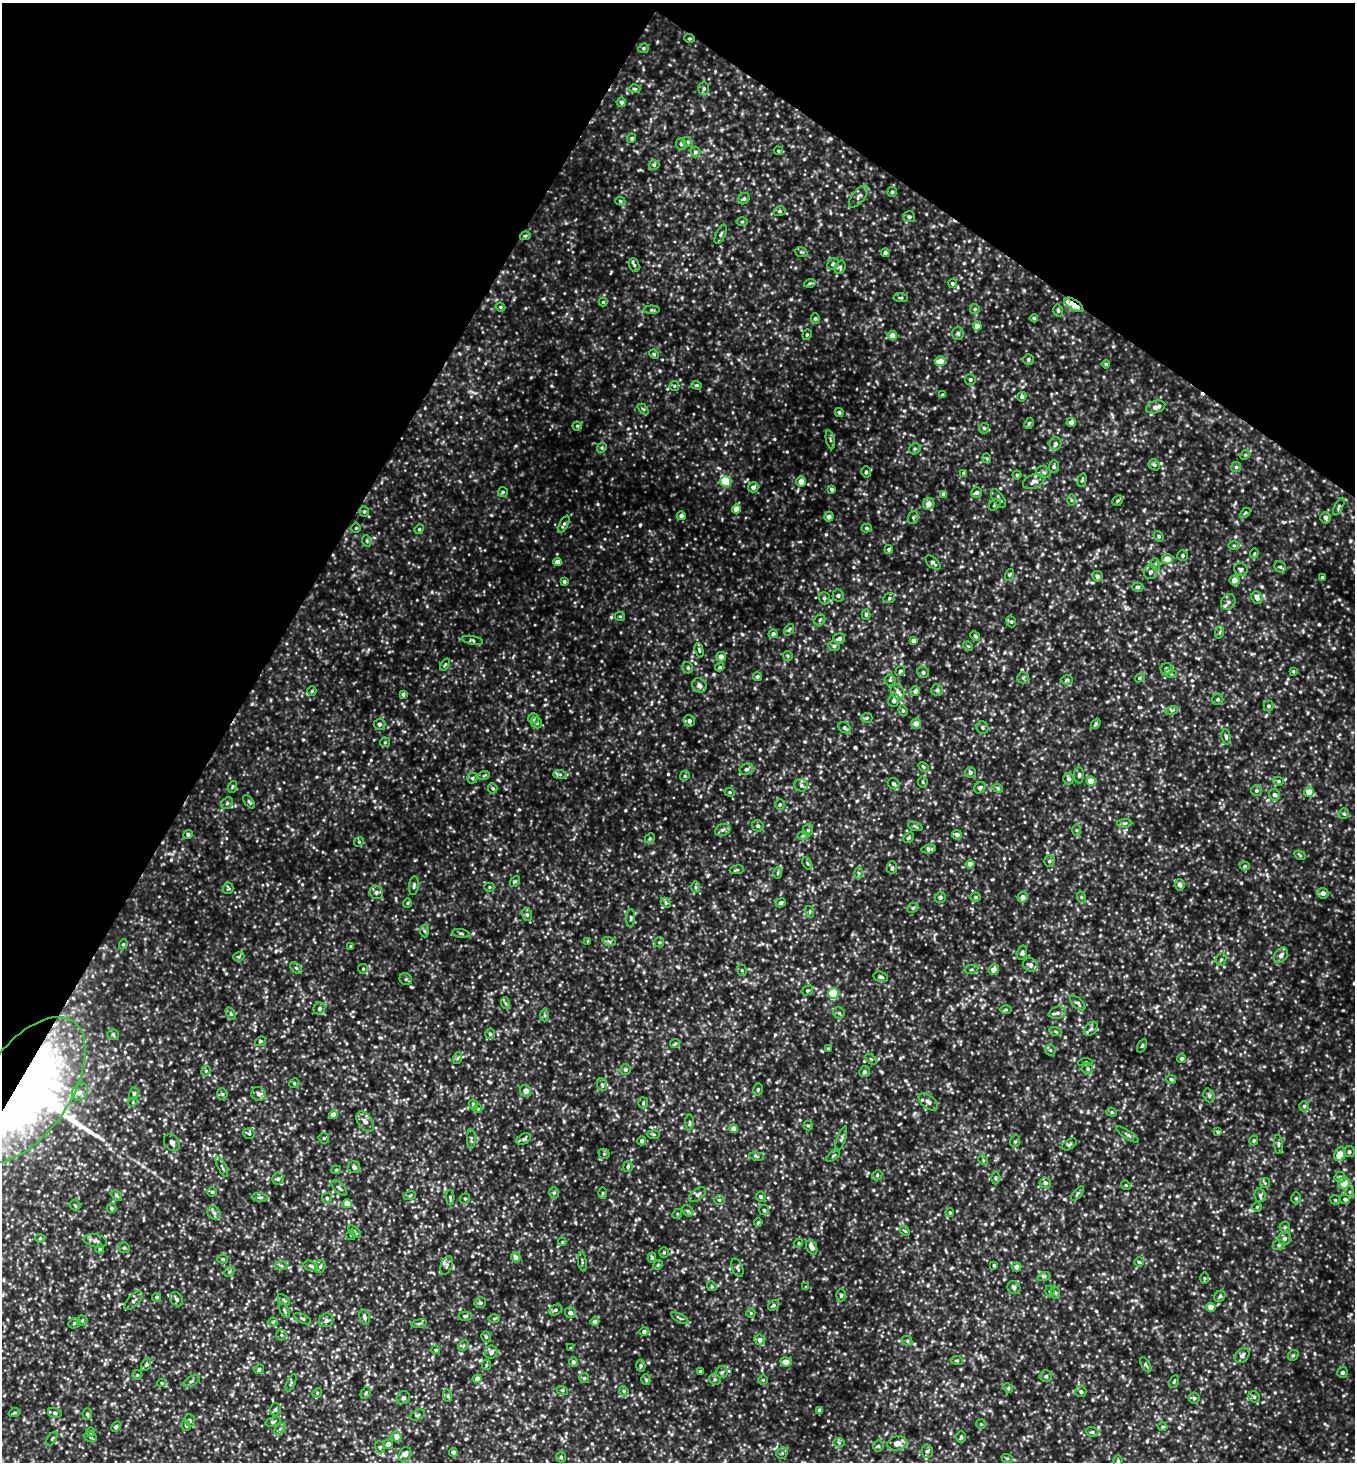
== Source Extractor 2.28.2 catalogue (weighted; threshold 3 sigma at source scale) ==
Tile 2 of 4 x 4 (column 2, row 1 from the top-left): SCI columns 1646-2998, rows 4385-5844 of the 5857 x 5850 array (HDU 1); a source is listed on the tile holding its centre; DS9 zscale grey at full resolution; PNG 1357 x 1464 px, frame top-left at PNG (2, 3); each listed source drawn as its Kron ellipse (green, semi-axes under 4 px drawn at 4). Shown black and unused: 27% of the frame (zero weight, under 3 of 4 exposures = <1% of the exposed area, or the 3 px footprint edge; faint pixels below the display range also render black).
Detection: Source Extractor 2.28.2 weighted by HDU 2 'WHT'; one run over the whole footprint, this tile lists its part. Background 0.137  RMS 0.028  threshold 0.125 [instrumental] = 3 sigma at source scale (4.5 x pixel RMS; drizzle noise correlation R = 1.50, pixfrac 1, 0.05/0.05 arcsec/px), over >= 5 px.
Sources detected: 830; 1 cosmic-ray / hot-pixel residue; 1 long thin detection or spike segment (spike, bleed or trail) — neither listed nor drawn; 9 inside a brighter listed object's ellipse — not listed separately; of the other 819, all 500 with FLUX_AUTO >= 3.28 (the completeness limit of this list) listed and drawn (319 fainter detections not listed), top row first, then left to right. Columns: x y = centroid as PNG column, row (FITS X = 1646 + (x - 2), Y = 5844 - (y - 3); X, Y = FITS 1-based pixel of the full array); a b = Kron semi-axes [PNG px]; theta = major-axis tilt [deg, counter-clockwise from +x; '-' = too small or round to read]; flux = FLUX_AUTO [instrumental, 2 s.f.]
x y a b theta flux
689 38 5 3 - 3.5
643 48 5 4 - 4.1
635 89 5 3 - 3.5
704 89 7 5 89 6
621 102 5 4 - 6
632 138 4 4 - 4.8
688 142 5 4 - 3.3
681 144 6 5 - 5.2
778 151 5 4 - 3.3
695 152 5 5 - 6.2
654 165 5 5 - 4
892 192 5 4 - 4.7
858 197 13 6 53 10
744 199 6 5 - 4.6
620 201 5 4 - 4
780 211 6 5 - 5.4
909 217 6 5 - 7.2
742 221 6 4 1 3.3
721 234 10 4 64 6
525 236 5 4 - 4
801 252 6 5 - 4.5
885 253 4 4 - 11
833 264 6 5 - 5.7
634 265 7 5 -66 5.4
840 267 7 5 71 5
810 283 6 3 17 3.9
952 283 5 4 - 4.3
901 298 7 4 -4 4.2
603 302 4 4 - 3.3
1074 305 11 5 -34 99
500 307 5 4 - 3.7
975 309 5 4 - 3.5
652 310 8 4 1 4.3
1058 310 6 4 -75 5
1034 318 4 4 - 3.6
815 319 5 4 - 5
977 326 4 4 - 17
958 333 6 5 - 6
807 335 5 4 - 3.9
892 336 4 4 - 24
654 354 5 4 - 3.6
1028 359 5 5 - 5.7
940 361 5 5 - 28
1106 364 4 4 - 3.7
970 380 5 5 - 5.6
697 385 5 4 - 3.8
674 386 5 4 - 3.6
942 395 4 3 - 5.4
1022 397 5 4 - 4.1
1156 407 10 6 19 15
643 409 6 4 -44 3.5
839 413 4 4 - 4.6
1071 422 4 4 - 14
1029 423 6 4 63 3.8
577 426 4 4 - 3.9
984 428 5 4 - 5.9
830 440 9 3 -77 4.8
1055 444 6 5 - 9.2
602 448 5 4 - 3.5
915 449 6 5 - 4.7
1245 455 5 4 - 3.4
987 458 5 4 - 3.5
1154 465 6 5 - 5.3
1054 467 6 5 - 5.2
1236 467 5 5 - 4.8
866 472 5 4 - 4.2
1044 472 7 5 -21 6.3
964 473 4 3 - 5.6
1017 475 4 4 - 3.5
1082 480 7 4 75 4.3
726 481 5 5 - 150
1034 481 11 7 22 11
801 482 5 5 - 17
753 487 5 5 - 10
832 489 4 3 - 6
503 492 5 5 - 4.2
976 492 5 5 - 7.8
944 494 4 4 - 7.8
998 499 11 5 -55 7.6
1071 500 6 4 -89 4.1
1118 501 6 5 - 4.3
929 504 6 6 - 21
995 505 6 4 42 4.3
1339 507 9 4 64 4.5
736 509 4 4 - 30
364 511 5 4 - 4.7
1245 513 6 3 45 3.3
681 516 4 4 - 7.3
829 517 5 4 - 12
913 517 6 5 - 5.1
1325 518 6 5 - 8.4
564 524 9 4 62 5.6
356 528 4 4 - 3.4
867 528 5 4 - 5
419 529 5 4 - 3.6
1159 536 5 4 - 4.3
367 541 6 3 -72 3.7
1234 546 6 4 0 3.4
889 549 4 4 - 5.8
1254 553 5 4 - 3.4
1183 556 5 5 - 4.6
1167 559 5 5 - 34
557 562 4 4 - 17
933 563 9 5 -41 7.9
1155 564 6 4 -71 4.2
1280 567 6 5 - 4.8
1241 569 7 6 - 6.2
1151 572 7 6 - 8.7
1009 575 6 4 71 3.5
1097 576 5 5 - 11
1322 578 3 3 - 5.6
1235 580 5 5 - 16
564 581 4 4 - 5.3
1138 587 5 4 - 5.7
838 595 6 6 - 6.5
824 598 6 5 - 5.8
889 598 6 5 - 4.6
1257 598 6 5 - 13
1228 602 8 7 - 9.8
866 614 5 4 - 5.2
620 616 5 4 - 3.4
820 620 6 5 - 5.6
1011 622 6 4 -67 4.4
789 630 6 4 55 3.6
1220 632 6 4 71 3.6
773 634 4 4 - 8.2
975 636 5 4 - 5
839 639 6 5 - 9.8
473 640 10 3 -10 4.2
913 641 4 4 - 14
834 646 5 5 - 6.6
968 646 5 4 - 3.3
699 650 7 4 -75 4.3
788 656 5 4 - 3.4
721 657 5 4 - 16
445 665 6 4 54 3.6
720 667 4 3 - 4.1
688 668 6 5 - 5.5
1167 669 6 6 - 13
900 671 5 4 - 5.1
1293 671 4 4 - 3.4
923 672 6 5 - 7.8
1171 674 6 4 -19 3.8
757 676 4 4 - 5
1023 678 6 5 - 5.2
1140 678 5 4 - 3.7
890 680 6 5 - 5
1067 680 6 5 - 4.6
699 685 7 6 - 12
937 690 6 6 - 4.8
312 691 4 4 - 3.4
915 691 5 4 - 10
898 692 7 6 - 8.5
403 694 4 3 - 4.7
1218 699 6 5 - 5.1
894 701 6 5 - 6.6
1269 706 5 5 - 5.7
903 710 5 4 - 4.1
1172 710 6 4 18 4.2
867 718 6 5 - 4.6
533 719 5 5 - 5.8
689 721 6 5 - 10
537 723 6 5 - 5.7
916 723 5 5 - 18
379 724 6 5 - 7.1
1096 724 5 4 - 4.4
982 727 6 5 - 5.6
845 728 6 5 - 6
1226 737 7 4 -83 6.1
385 742 5 5 - 3.5
924 767 6 4 -29 4.1
746 769 7 5 28 6.4
970 773 5 5 - 6.8
484 775 6 3 21 3.5
560 775 7 4 0 5.8
1079 775 8 5 88 6.2
685 776 5 4 - 3.7
472 778 5 5 - 4.1
1069 779 6 5 - 6.3
1091 781 4 4 - 45
1278 781 5 4 - 4.4
923 782 5 5 - 3.9
894 784 6 5 - 5.9
801 785 7 6 - 7.6
232 787 6 4 72 3.6
493 788 5 4 - 4.3
980 788 6 5 - 7.5
998 788 5 4 - 4
1256 791 5 5 - 5.4
730 792 5 4 - 3.4
1309 792 5 5 - 30
1274 795 6 5 - 8.7
249 802 8 4 -51 3.9
227 803 6 5 - 4.9
780 804 5 4 - 4.3
1344 814 5 4 - 4.9
1125 823 7 4 1 4.8
758 826 6 5 - 7.2
915 826 7 3 -19 3.6
723 830 8 6 21 7.6
808 830 6 5 - 5.4
1076 830 6 4 90 3.6
188 835 5 4 - 6.7
957 835 5 4 - 11
803 836 6 4 1 4
650 838 5 4 - 4.2
909 838 6 4 44 4.3
359 842 5 4 - 3.9
929 849 7 4 9 6.4
1300 855 6 4 -31 3.7
1049 861 5 5 - 5.4
807 863 7 4 -60 4.5
970 864 4 4 - 17
1245 866 5 4 - 4.3
892 868 6 5 - 5.2
737 870 7 3 8 3.5
778 873 6 4 88 3.3
858 873 6 4 -89 4.7
515 881 6 4 51 3.9
1180 885 6 5 - 10
414 886 9 5 83 5.7
489 887 5 4 - 3.5
696 887 6 4 -90 4
228 888 5 5 - 3.5
376 892 7 6 - 7.7
1323 893 5 5 - 11
940 897 5 5 - 7.3
976 897 5 4 - 4.4
1023 897 5 5 - 15
1081 897 6 3 -72 3.4
407 903 5 4 - 3.3
666 903 6 4 -46 4.4
781 903 5 4 - 7.1
913 908 6 4 23 4.5
810 912 6 4 -73 3.7
527 915 6 5 - 5.9
631 918 9 3 87 4.1
424 931 6 4 -88 4.6
461 933 8 3 -11 4.1
588 941 4 3 - 3.9
609 941 7 4 -20 4.5
659 942 5 5 - 3.5
123 944 5 4 - 3.9
351 946 3 3 - 3.6
1022 953 7 5 73 5.6
1281 955 9 6 52 12
239 956 5 3 - 3.4
1221 959 6 5 - 5
1030 965 7 6 - 9.1
296 968 7 4 -44 5.1
363 969 5 5 - 3.7
971 969 7 3 9 4.3
742 970 6 4 -70 4.4
994 970 5 5 - 12
881 977 7 5 -16 6.2
406 979 6 5 - 5.7
807 990 6 4 31 3.9
833 994 5 5 - 130
505 1003 6 4 -70 4.2
1078 1003 9 4 -42 6.2
319 1008 6 5 - 8.1
1006 1010 6 4 0 3.8
839 1013 5 5 - 4.6
1057 1013 8 6 17 9.1
231 1014 7 4 -59 4
545 1015 6 4 -89 4
1091 1029 8 5 49 7.3
1056 1031 7 3 -19 4.2
113 1034 5 5 - 4.2
490 1034 5 4 - 4.9
260 1041 6 4 21 3.5
675 1043 5 4 - 3.7
1142 1046 7 4 63 3.8
828 1049 3 3 - 4
1050 1050 6 5 - 4.9
458 1058 6 3 70 3.6
871 1059 6 4 -44 4.1
1181 1059 4 4 - 4.8
1085 1062 7 3 5 4.1
1088 1069 6 5 - 5.8
625 1070 5 5 - 5.1
206 1071 5 4 - 3.8
865 1072 5 5 - 6.1
1171 1079 5 4 - 4.9
294 1083 5 4 - 3.6
602 1085 6 5 - 4.8
758 1089 6 5 - 5.2
26 1090 83 43 56 1900
526 1091 6 5 - 20
80 1092 9 7 52 13
134 1093 6 5 - 5
222 1094 5 5 - 5.4
259 1094 7 7 - 12
1209 1095 7 5 -69 5.3
133 1102 5 4 - 3.3
928 1102 11 6 -39 11
643 1103 5 5 - 3.9
473 1105 5 4 - 5.2
1304 1106 5 4 - 4.9
478 1109 4 4 - 3.4
1112 1112 5 4 - 3.9
333 1115 4 4 - 23
365 1121 11 7 -54 15
690 1122 8 4 -90 4.2
808 1126 5 4 - 3.4
734 1129 4 4 - 25
1218 1132 4 4 - 3.4
249 1133 6 5 - 4.6
654 1134 6 3 -1 3.4
1128 1135 13 3 -33 5.7
324 1138 5 5 - 4.3
471 1139 10 4 -89 5.1
524 1139 8 5 29 6
841 1139 13 3 71 5.1
642 1141 4 4 - 7.3
1015 1141 6 5 - 4.5
1254 1141 5 4 - 3.6
172 1143 9 7 -53 9.7
1069 1144 8 5 31 4.8
1278 1144 10 4 -86 5.8
1349 1152 5 5 - 6.2
604 1154 5 5 - 3.8
1340 1154 7 5 67 33
757 1156 7 3 -9 4.3
833 1156 8 3 40 3.8
983 1160 5 4 - 3.4
222 1166 11 3 -64 5.4
354 1167 6 6 - 11
628 1167 5 4 - 4.9
336 1170 5 4 - 3.4
877 1175 5 4 - 4.1
1340 1177 5 5 - 9.3
995 1178 6 4 -90 4
278 1179 5 5 - 5.5
1045 1183 6 5 - 9.3
1265 1183 5 5 - 4
1344 1183 6 6 - 33
1126 1185 5 4 - 3.3
339 1188 9 5 -46 6.6
212 1192 4 4 - 4
1350 1192 5 3 - 3.5
554 1193 6 5 - 5.4
603 1193 6 4 89 3.3
1078 1194 9 4 51 4.8
117 1195 6 4 -43 4.4
410 1195 6 4 21 3.3
697 1195 10 5 35 7.8
1260 1195 7 5 -77 7.4
761 1196 5 5 - 5
260 1197 8 4 -8 6
327 1198 5 5 - 6.2
450 1198 7 4 -88 3.7
1296 1198 6 5 - 4.7
465 1199 5 4 - 4.6
1345 1199 5 4 - 6.7
719 1200 5 5 - 4.2
1335 1200 5 4 - 3.7
347 1204 5 4 - 29
75 1205 5 5 - 3.9
1257 1207 4 4 - 3.4
111 1208 5 5 - 5.6
764 1210 5 5 - 4.5
688 1211 6 5 - 5
950 1212 4 3 - 3.4
214 1213 7 6 - 7.7
677 1214 5 4 - 3.7
758 1222 4 3 - 3.4
1285 1227 5 5 - 4.5
905 1231 6 4 -42 3.4
355 1232 8 4 -45 4.9
351 1235 5 4 - 3.5
40 1238 5 4 - 3.3
1285 1238 6 6 - 9.3
96 1241 12 6 -14 10
562 1242 4 4 - 3.4
798 1243 4 4 - 3.3
1279 1245 6 5 - 5.3
812 1247 7 5 -62 18
124 1248 5 5 - 4.5
100 1249 4 4 - 6.4
664 1252 5 4 - 4.4
516 1257 5 4 - 13
652 1258 5 4 - 5.1
223 1259 5 4 - 4.4
582 1262 10 3 -81 4.5
1139 1262 5 5 - 4.6
447 1265 9 6 72 8.2
658 1265 5 4 - 3.9
994 1265 3 2 - 3.4
281 1266 6 4 -3 4.1
311 1266 7 5 -17 5.3
320 1266 6 5 - 5
1017 1267 4 4 - 18
737 1268 9 5 -69 6.5
229 1272 6 4 46 4
1044 1276 7 4 18 4.9
1204 1278 6 4 -89 3.7
712 1286 5 4 - 3.5
806 1287 4 4 - 3.3
1014 1287 7 6 - 6.7
1050 1291 5 5 - 3.8
1055 1293 6 4 -71 4.2
841 1295 6 5 - 3.9
1220 1296 6 5 - 4.8
157 1297 4 4 - 5.2
176 1299 7 6 - 7.8
284 1300 7 3 -42 3.5
134 1301 12 5 45 9.2
480 1303 6 5 - 5
773 1305 6 4 37 5
1211 1307 4 4 - 27
284 1310 8 3 -61 3.7
556 1310 7 5 27 6.4
570 1313 5 5 - 11
751 1313 5 4 - 3.5
465 1316 7 4 3 4.5
365 1317 8 5 -74 8
494 1318 6 4 1 3.8
680 1318 9 3 -29 5
303 1319 9 4 -27 4.6
326 1320 7 6 - 7.8
82 1321 5 5 - 4.2
595 1321 4 4 - 8
273 1322 5 4 - 4.3
74 1323 6 5 - 5
419 1323 8 4 9 4.3
644 1331 4 4 - 6.4
281 1335 5 5 - 4.1
486 1337 5 4 - 4.9
760 1340 5 5 - 13
907 1341 5 4 - 4.3
463 1346 6 4 45 4.6
571 1348 4 4 - 3.3
436 1350 4 3 - 3.4
491 1352 7 6 - 11
1293 1355 6 5 - 4.9
1242 1356 8 6 48 10
957 1360 6 3 -8 3.4
573 1362 5 4 - 8.1
786 1362 5 4 - 25
146 1365 7 4 62 4.8
486 1365 5 4 - 3.6
1146 1365 8 3 -59 4.2
641 1366 6 4 86 5
259 1369 5 4 - 5.2
700 1371 4 4 - 4.4
722 1372 6 5 - 5.3
1343 1372 5 5 - 6.7
137 1375 5 5 - 4.2
1046 1376 6 6 - 5.1
584 1378 5 5 - 4.4
477 1379 4 4 - 20
715 1379 6 5 - 4.6
646 1380 5 4 - 4.3
763 1380 5 5 - 3.5
192 1381 9 4 27 6.3
1174 1382 7 4 63 4.2
161 1383 4 4 - 3.3
291 1383 9 4 65 4.5
1008 1388 5 4 - 3.5
562 1390 6 3 -18 3.4
624 1391 5 4 - 3.8
1081 1391 5 5 - 6.8
317 1393 5 4 - 3.4
366 1393 6 4 60 4.1
448 1396 6 4 -72 3.9
1254 1397 6 5 - 4.7
403 1398 7 6 - 6.4
1194 1398 5 5 - 4.9
275 1410 6 5 - 4.5
820 1410 4 3 - 8.8
14 1413 6 4 19 3.7
55 1413 7 5 -14 5.9
87 1414 5 5 - 6.3
418 1415 8 4 27 5.3
190 1420 6 5 - 5.3
273 1422 8 4 15 4.8
981 1424 5 4 - 3.3
186 1425 5 4 - 5.1
116 1426 6 3 62 4
1163 1427 5 4 - 4.3
280 1429 7 4 45 5.2
91 1432 4 4 - 5.2
1092 1432 6 5 - 4.3
397 1436 5 5 - 20
91 1437 6 5 - 4.7
961 1437 6 5 - 4.3
52 1439 8 3 57 3.7
839 1443 6 4 -2 4.1
897 1443 10 7 13 29
388 1444 5 4 - 16
878 1446 5 5 - 4.1
380 1447 6 5 - 4.3
927 1451 6 5 - 6.4
453 1452 4 4 - 9.3
782 1453 6 5 - 5
405 1454 7 6 - 15
561 1457 5 5 - 4.1
1007 1458 6 4 -18 3.6
1118 1461 6 5 - 4.3
Overlapping masked pixels (flux is a lower limit): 3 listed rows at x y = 689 38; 1074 305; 26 1090
Isophote crosses this tile's border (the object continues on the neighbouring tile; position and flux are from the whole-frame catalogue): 2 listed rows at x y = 26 1090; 1118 1461